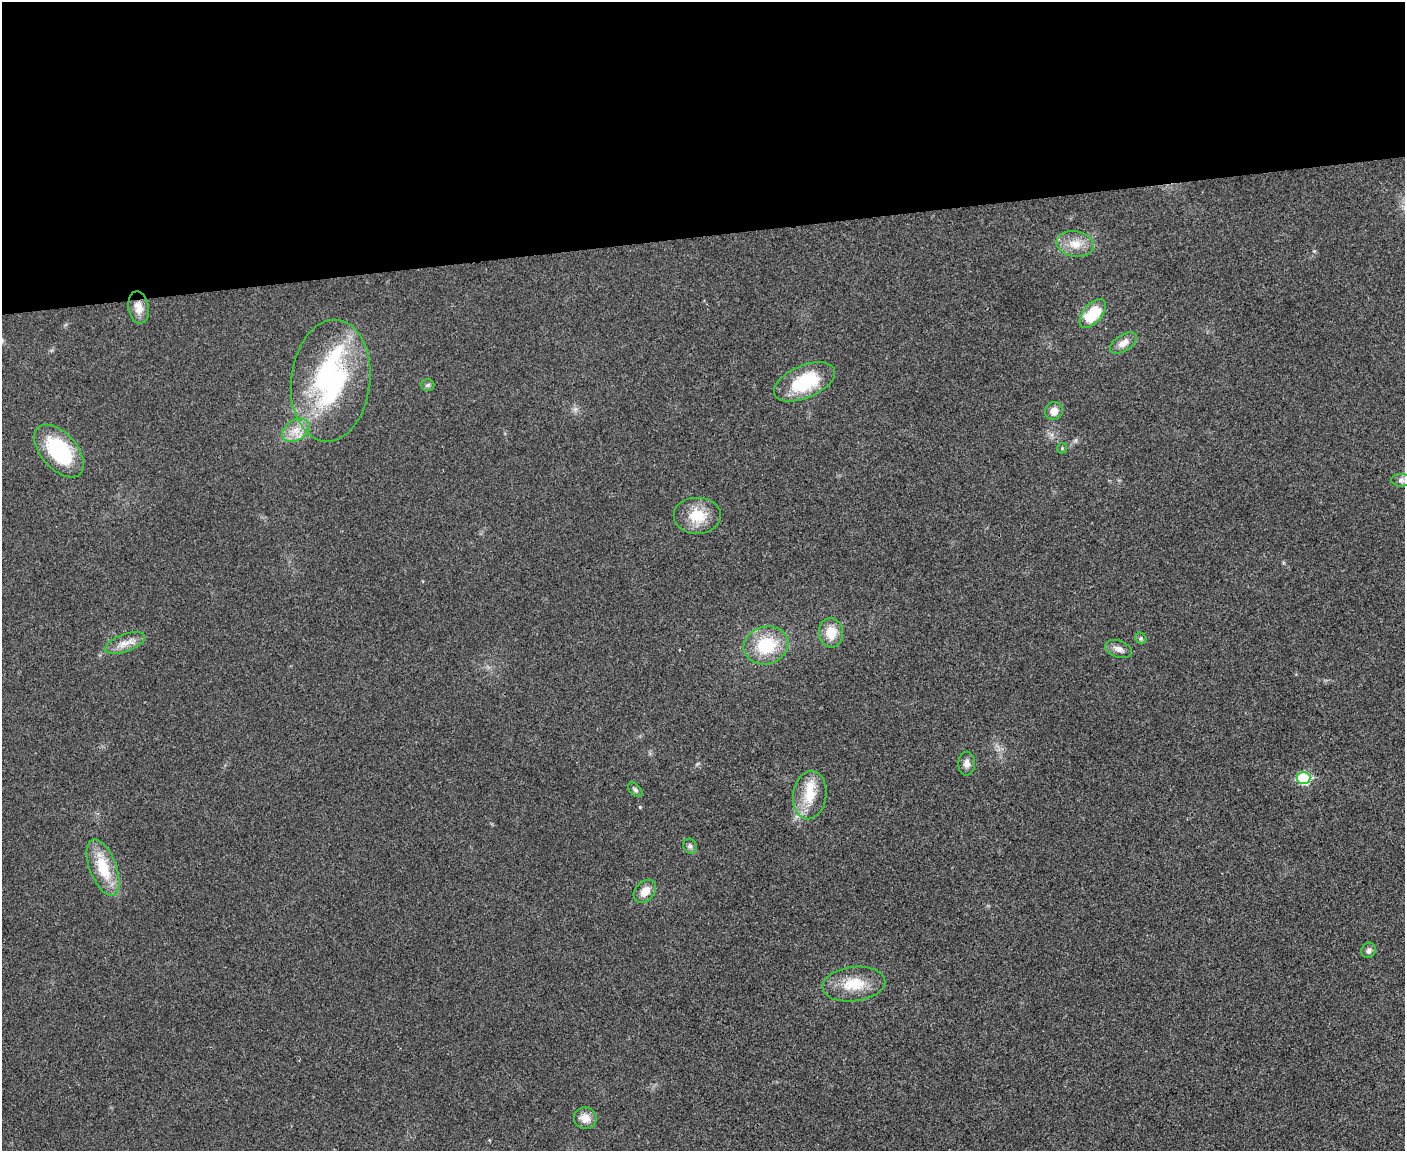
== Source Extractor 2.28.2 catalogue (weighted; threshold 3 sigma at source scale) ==
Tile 2 of 3 x 4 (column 2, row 1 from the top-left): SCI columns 1535-2937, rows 3450-4598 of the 4577 x 4598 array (HDU 1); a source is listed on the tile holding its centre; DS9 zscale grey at full resolution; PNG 1407 x 1153 px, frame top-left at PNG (2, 2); each listed source drawn as its Kron ellipse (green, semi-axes under 4 px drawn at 4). Shown black and unused: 20% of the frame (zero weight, under 3 of 4 exposures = <1% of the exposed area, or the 3 px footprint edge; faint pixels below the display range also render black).
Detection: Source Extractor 2.28.2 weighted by HDU 2 'WHT'; one run over the whole footprint, this tile lists its part. Background 0.0189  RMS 0.0043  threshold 0.0195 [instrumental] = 3 sigma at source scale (4.5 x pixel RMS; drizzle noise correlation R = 1.50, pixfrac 1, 0.05/0.05 arcsec/px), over >= 5 px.
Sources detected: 31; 1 inside a brighter object's white glare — neither listed nor drawn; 2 inside a brighter listed object's ellipse — not listed separately; the other 28 listed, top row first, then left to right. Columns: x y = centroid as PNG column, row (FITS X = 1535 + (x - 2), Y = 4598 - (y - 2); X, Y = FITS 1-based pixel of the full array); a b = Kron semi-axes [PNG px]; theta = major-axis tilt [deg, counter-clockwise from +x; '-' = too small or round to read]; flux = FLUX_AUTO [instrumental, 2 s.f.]
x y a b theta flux
1075 244 19 12 -9 6.6
139 307 16 10 -80 4.6
1093 314 17 9 49 15
1123 343 15 8 33 3.5
331 381 61 39 84 75
804 382 32 16 23 24
428 385 7 5 1 0.9
1054 411 9 8 - 3.3
296 430 15 10 32 5.4
1062 448 5 4 - 0.55
59 451 31 18 -48 33
1401 480 10 6 0 1.4
697 516 24 18 0 11
831 633 15 12 -83 7.4
1141 638 6 5 - 0.69
125 643 21 8 20 4.6
766 645 22 18 16 20
1119 649 14 8 -19 2.5
967 764 12 8 86 2.6
1303 778 7 6 - 33
635 790 8 5 -45 1
810 795 24 16 82 11
690 846 8 6 -61 1.2
103 868 30 13 -69 15
645 891 13 9 48 4.8
1369 950 8 7 - 1.8
854 984 31 17 7 13
585 1118 11 10 - 4.1
Unlisted compact peaks at least as high as the median listed source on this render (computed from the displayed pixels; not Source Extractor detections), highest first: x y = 640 807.